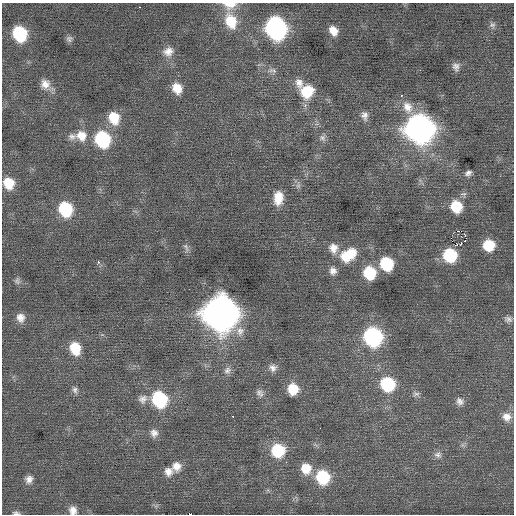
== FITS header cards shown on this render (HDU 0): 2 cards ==
NAXIS1  =                  512 / Axis length
NAXIS2  =                  512 / Axis length

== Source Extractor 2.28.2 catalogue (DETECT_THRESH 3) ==
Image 512 x 512 px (HDU 0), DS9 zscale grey, 1 PNG px = 1 image px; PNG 516 x 516 px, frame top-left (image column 1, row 512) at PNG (2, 3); no overlay
Background 0.0518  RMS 0.73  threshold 2.2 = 3 sigma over >= 5 px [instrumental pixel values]
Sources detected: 77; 1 with non-positive FLUX_AUTO (blend fragments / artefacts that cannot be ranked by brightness) is not listed; the other 76 listed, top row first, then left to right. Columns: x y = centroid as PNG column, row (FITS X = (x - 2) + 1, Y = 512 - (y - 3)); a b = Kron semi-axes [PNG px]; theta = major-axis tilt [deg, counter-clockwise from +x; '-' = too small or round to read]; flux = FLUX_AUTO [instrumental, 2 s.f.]
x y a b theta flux
230 5 18 11 2 680
139 7 2 2 - 44
231 21 20 14 -69 1400
492 25 8 7 - 150
276 28 14 11 -68 18000
333 31 11 9 -58 550
20 34 12 10 -67 3400
69 39 9 7 18 150
168 51 14 12 22 490
456 66 11 9 -82 250
272 70 13 7 -6 240
299 83 14 11 -67 440
46 84 16 11 -40 500
177 88 12 10 -58 740
307 91 17 15 38 1400
401 95 3 3 - 51
407 107 17 13 -67 690
364 116 12 9 -83 280
114 118 14 12 -68 1300
419 129 15 14 - 45000
72 136 10 9 - 260
81 136 15 14 - 810
323 138 10 8 -66 200
102 139 13 12 - 4400
468 173 9 7 31 190
9 183 11 10 - 1100
298 185 10 6 81 170
278 198 16 10 85 870
456 207 12 11 - 1500
65 209 13 11 -64 2800
458 231 2 2 - 7200
465 235 3 2 - 380
465 241 3 2 - 99
461 244 2 2 - 540
489 245 11 10 - 1300
186 248 15 5 -74 170
333 248 13 11 -69 500
351 253 13 11 -72 780
450 255 11 11 - 2500
346 256 15 13 -57 1000
98 262 3 2 - 350
386 264 11 10 - 2700
333 271 10 9 - 300
370 273 12 11 - 2000
17 281 9 7 -65 160
220 313 16 16 - 85000
20 318 11 10 - 400
508 319 11 8 -11 200
240 331 14 11 76 440
373 337 12 11 - 9200
75 348 14 11 -72 1300
273 368 11 10 - 300
227 370 12 9 50 280
388 384 12 11 - 3200
293 389 11 10 - 1200
75 390 9 7 -73 180
260 393 12 8 -48 240
416 394 10 7 -13 180
142 399 13 12 - 380
159 399 13 11 -64 4400
460 401 10 9 - 260
506 417 12 11 - 430
320 428 2 2 - 36
154 433 11 11 - 340
463 445 7 4 -71 100
278 450 12 12 - 2300
438 455 10 10 - 260
286 462 3 3 - 32
176 466 12 11 - 480
306 468 13 12 - 910
168 472 11 11 - 410
323 477 13 11 -61 2700
29 479 10 9 - 310
73 510 10 9 - 350
16 513 9 4 -7 120
189 514 4 2 - 2200
At the frame edge (FLAGS 8, measured only in part): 4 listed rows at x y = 230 5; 73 510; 16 513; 189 514
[1 non-positive-flux detection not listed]